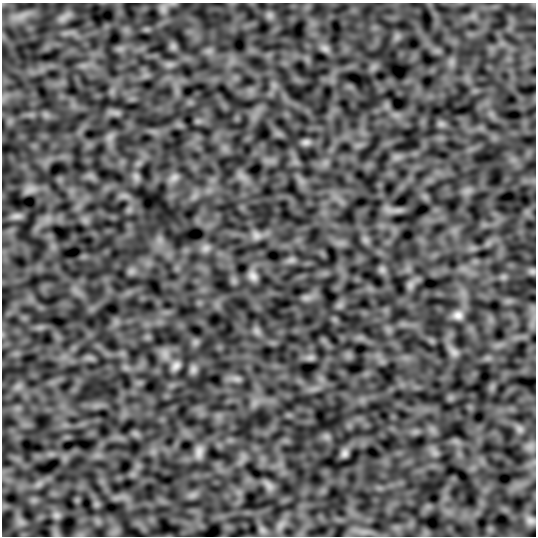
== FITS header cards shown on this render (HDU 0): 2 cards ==
NAXIS1  =                  534
NAXIS2  =                  534

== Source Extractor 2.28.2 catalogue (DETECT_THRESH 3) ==
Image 534 x 534 px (HDU 0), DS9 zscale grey, 1 PNG px = 1 image px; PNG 538 x 538 px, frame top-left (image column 1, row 534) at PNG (2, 3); no overlay
Background -0.065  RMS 8.6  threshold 25.9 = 3 sigma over >= 5 px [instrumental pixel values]
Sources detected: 21; all 21 listed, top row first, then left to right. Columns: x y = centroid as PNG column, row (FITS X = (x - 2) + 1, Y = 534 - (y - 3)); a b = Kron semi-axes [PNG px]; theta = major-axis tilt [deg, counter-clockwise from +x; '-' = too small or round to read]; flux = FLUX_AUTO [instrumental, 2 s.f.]
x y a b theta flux
163 8 13 7 85 3100
173 46 7 5 -45 1800
325 48 12 7 -31 2500
306 142 10 8 7 1900
136 177 7 7 - 2000
174 177 12 9 24 3300
16 216 13 7 5 2500
256 236 10 9 - 2800
206 248 10 7 15 2700
532 271 8 8 - 1600
253 276 13 9 -53 3100
458 315 12 10 -10 3600
454 352 12 7 -43 2800
310 358 8 5 0 1800
176 366 12 8 45 3000
193 369 9 8 - 2300
199 452 17 9 86 3800
345 453 10 8 62 2000
269 486 10 6 -54 2800
56 515 7 7 - 2000
531 520 12 8 -12 2800